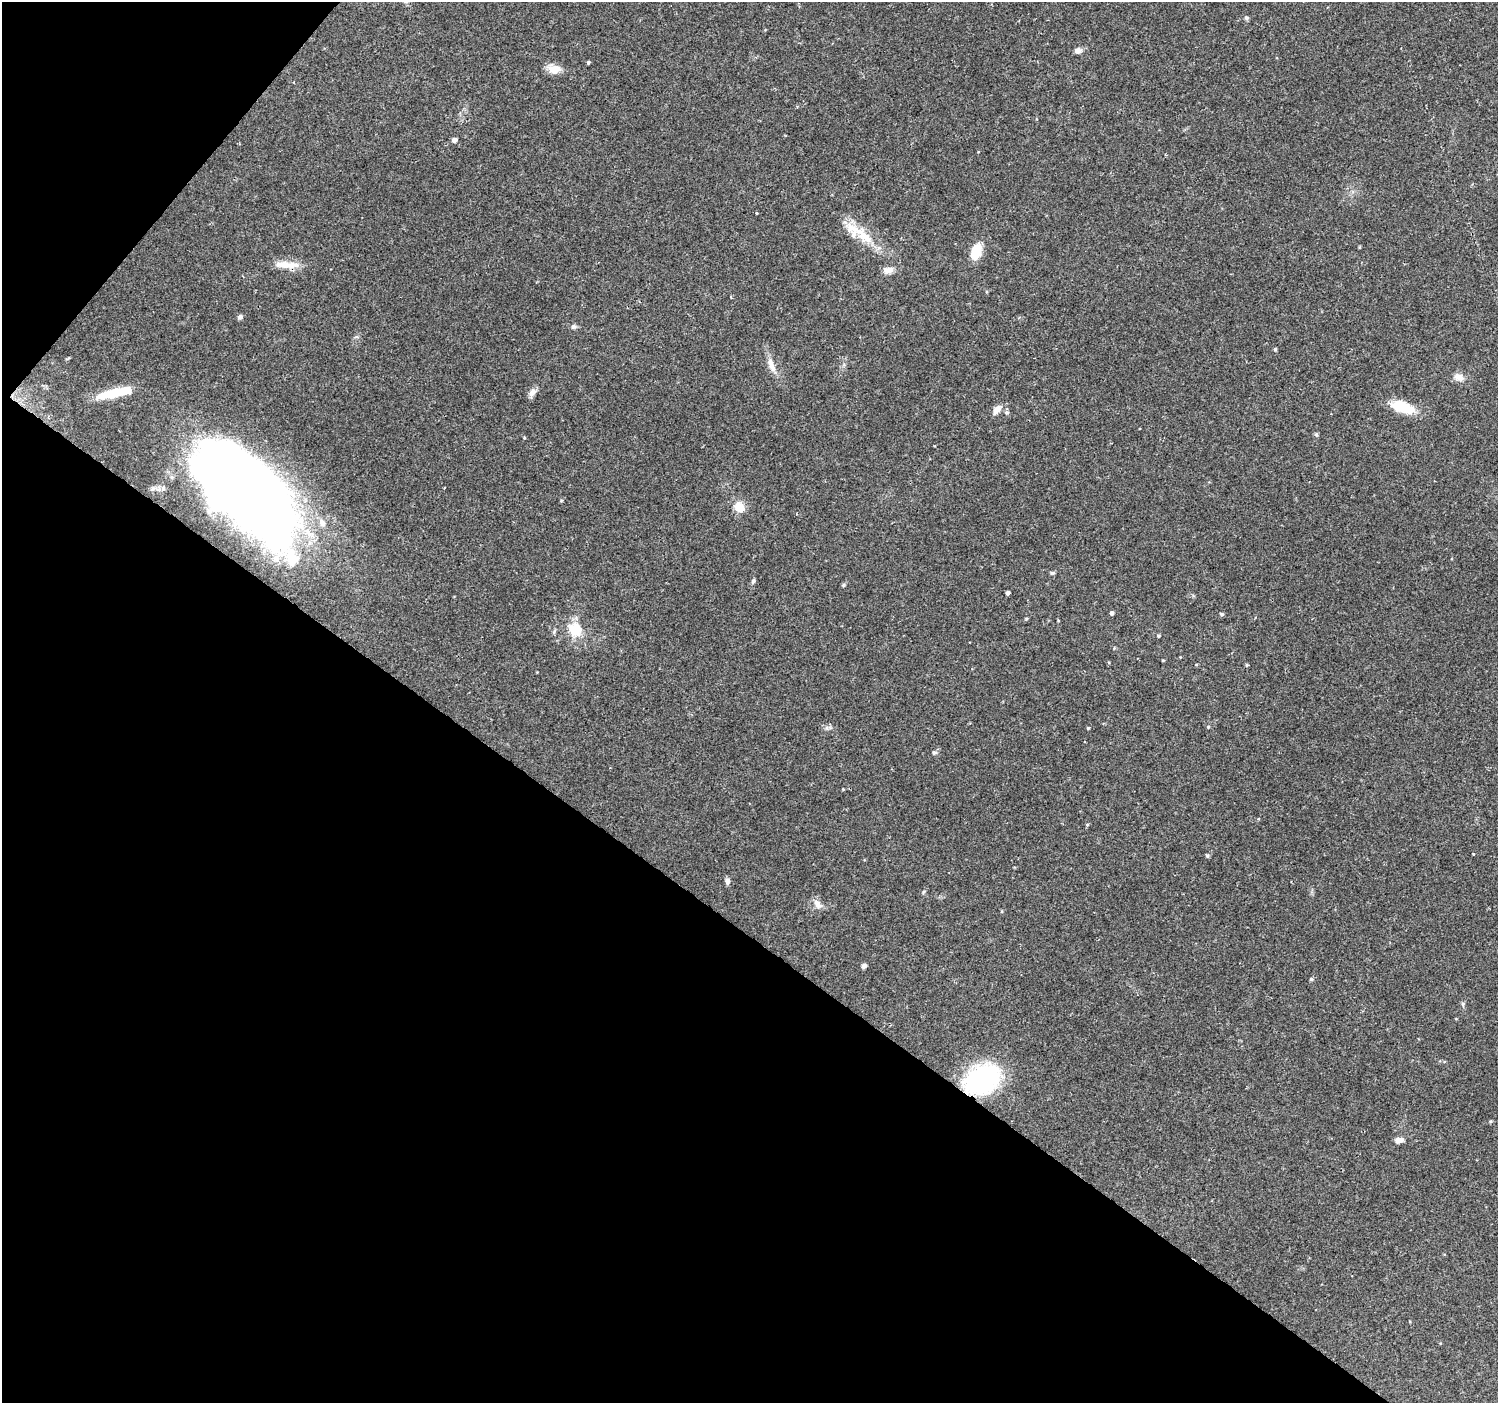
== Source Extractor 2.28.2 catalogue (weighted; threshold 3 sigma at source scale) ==
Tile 9 of 4 x 4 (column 1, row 3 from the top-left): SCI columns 8-1503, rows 1645-3045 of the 5991 x 6023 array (HDU 1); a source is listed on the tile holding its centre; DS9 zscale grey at full resolution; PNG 1500 x 1405 px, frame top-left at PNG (2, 2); no overlay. Shown black and unused: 37% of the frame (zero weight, under 2 of 3 exposures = <1% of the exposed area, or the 3 px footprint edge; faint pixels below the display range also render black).
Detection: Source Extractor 2.28.2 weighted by HDU 2 'WHT'; one run over the whole footprint, this tile lists its part. Background 0.127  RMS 0.0086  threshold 0.0387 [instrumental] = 3 sigma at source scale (4.5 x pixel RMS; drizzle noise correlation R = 1.50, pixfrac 1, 0.0396/0.0396 arcsec/px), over >= 5 px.
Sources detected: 52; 4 inside a brighter object's white glare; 1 cosmic-ray / hot-pixel residue — not listed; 3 inside a brighter listed object's ellipse — not listed separately; the other 44 listed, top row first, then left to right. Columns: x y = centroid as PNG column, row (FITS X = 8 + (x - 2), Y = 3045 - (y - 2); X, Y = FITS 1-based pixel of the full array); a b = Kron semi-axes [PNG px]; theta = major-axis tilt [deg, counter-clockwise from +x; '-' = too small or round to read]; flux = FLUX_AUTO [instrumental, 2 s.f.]
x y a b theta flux
1246 18 5 5 - 1.6
1078 50 9 6 13 3.1
588 62 4 3 - 1.2
554 69 15 11 4 8.9
454 140 4 4 - 3.5
866 237 37 11 -43 21
976 252 13 8 68 21
289 265 29 8 1 11
888 270 13 8 15 4.6
240 317 6 5 - 2
573 326 7 6 - 1.8
1275 349 4 3 - 1.1
771 365 20 7 -71 6.8
1459 377 11 8 -21 5.3
532 392 12 8 49 3.9
114 393 35 9 13 25
1403 407 29 13 -18 21
997 410 11 7 51 6
1006 412 6 5 - 1.4
1316 434 6 4 -1 1.1
444 488 3 2 - 1.8
250 494 121 41 -53 950
739 507 13 12 - 9.1
322 523 11 7 -58 4.4
1052 573 7 3 -7 1.2
753 581 6 5 - 1.3
1008 593 4 3 - 2.1
1112 613 4 4 - 1.9
1222 614 5 4 - 1.3
575 629 20 18 -39 17
1158 636 4 3 - 0.97
1163 660 4 3 - 0.58
1247 665 5 4 - 0.86
1088 728 3 3 - 0.85
934 753 5 5 - 1.2
1087 825 5 3 - 0.76
1207 856 5 4 - 1.3
727 881 7 6 - 2.6
817 904 12 8 -64 4.3
864 966 4 4 - 3.3
1311 979 4 4 - 1.2
1463 1004 6 4 -89 1.2
982 1080 35 25 29 110
1399 1140 10 7 13 3.7
Overlapping masked pixels (flux is a lower limit): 2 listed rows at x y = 250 494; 982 1080